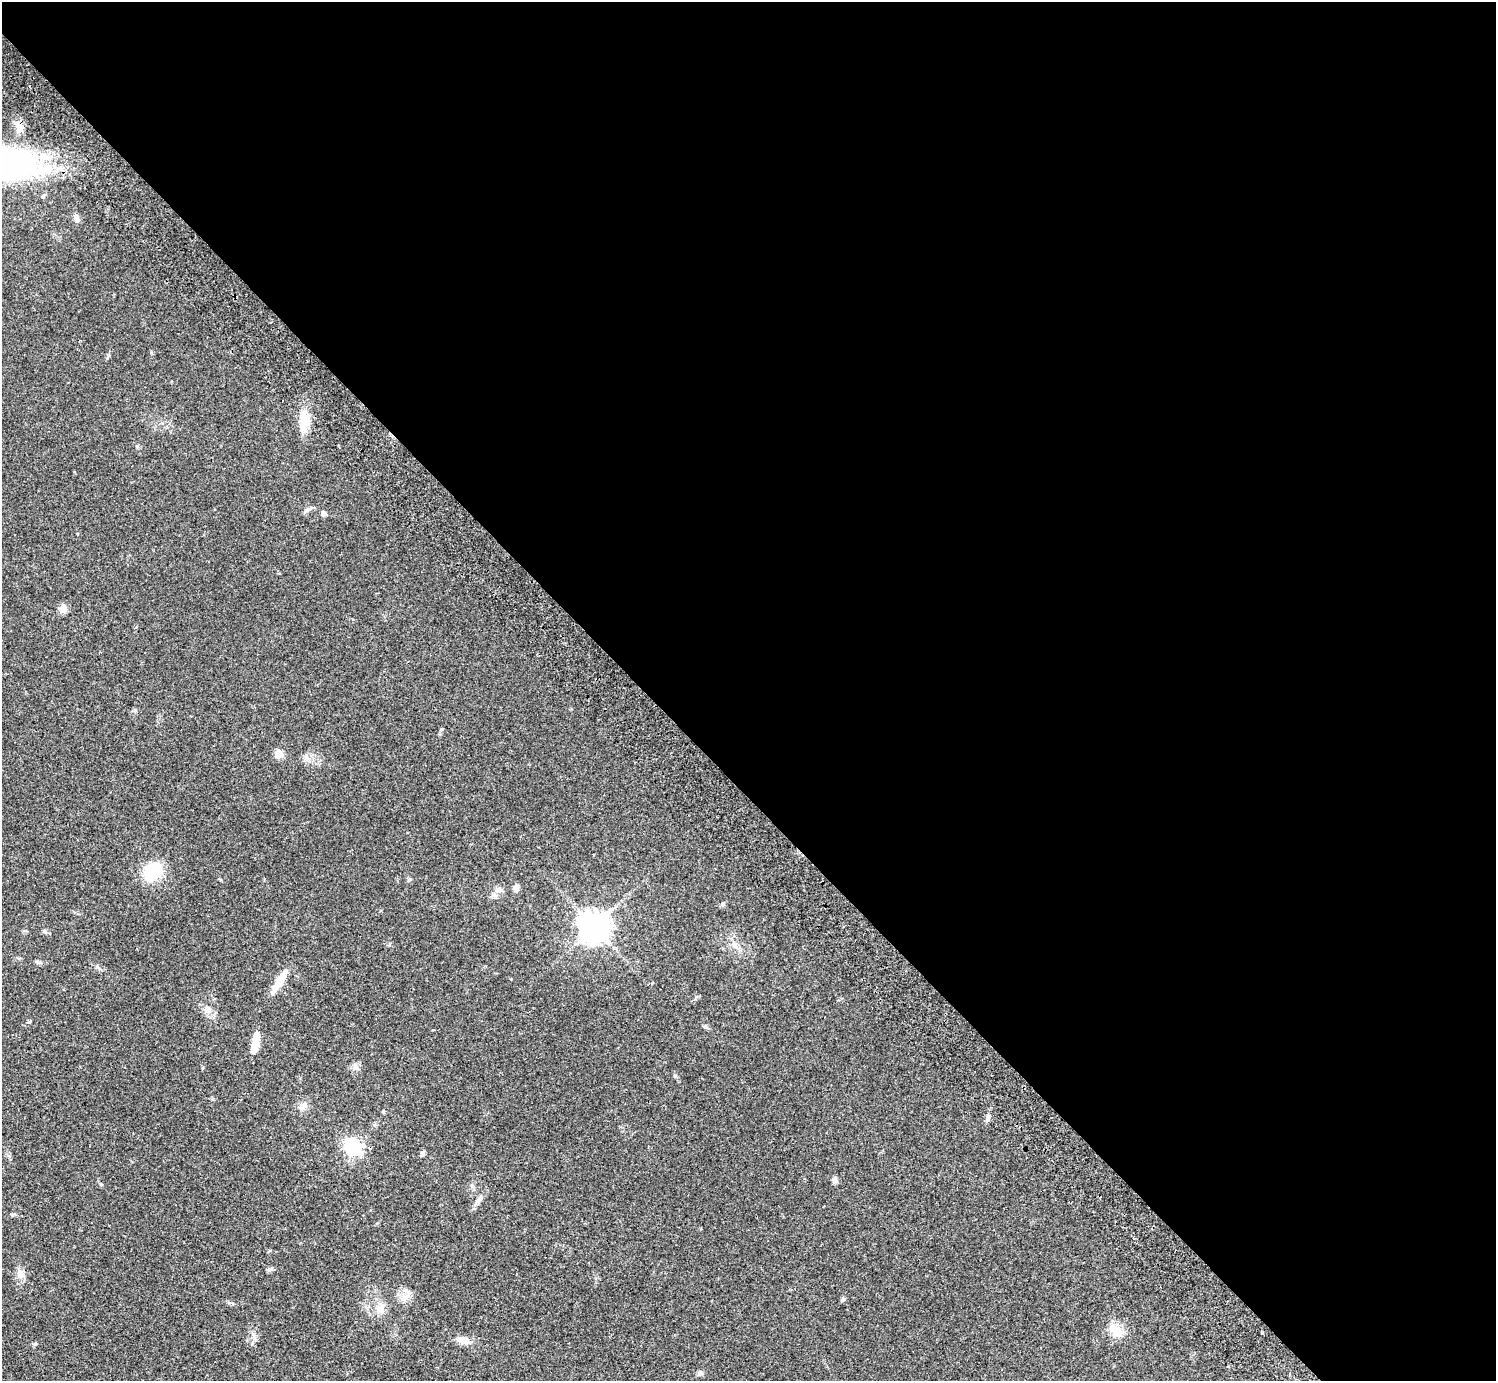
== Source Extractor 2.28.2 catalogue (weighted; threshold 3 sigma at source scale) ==
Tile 8 of 4 x 4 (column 4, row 2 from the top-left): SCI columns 4532-6025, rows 3103-4481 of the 6070 x 6064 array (HDU 1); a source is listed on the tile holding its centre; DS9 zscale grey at full resolution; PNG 1498 x 1383 px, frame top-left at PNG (2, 2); no overlay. Shown black and unused: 57% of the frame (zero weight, under 2 of 3 exposures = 3% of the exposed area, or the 3 px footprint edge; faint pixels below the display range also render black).
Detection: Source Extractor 2.28.2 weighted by HDU 2 'WHT'; one run over the whole footprint, this tile lists its part. Background 0.061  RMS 0.0072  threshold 0.0325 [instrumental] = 3 sigma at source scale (4.5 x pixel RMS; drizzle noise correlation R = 1.50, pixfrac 1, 0.05/0.05 arcsec/px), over >= 5 px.
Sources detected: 36; all 36 listed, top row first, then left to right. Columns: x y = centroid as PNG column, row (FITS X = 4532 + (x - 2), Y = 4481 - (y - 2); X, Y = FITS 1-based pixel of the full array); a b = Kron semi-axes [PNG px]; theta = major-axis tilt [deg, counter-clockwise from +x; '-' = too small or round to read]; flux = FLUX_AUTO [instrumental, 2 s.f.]
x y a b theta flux
19 126 15 8 -73 7
45 170 23 12 16 17
76 218 12 6 -65 2.3
304 420 22 11 -83 15
307 510 9 5 38 1.9
324 513 6 6 - 2
62 609 10 9 - 4
279 754 5 5 - 15
152 872 23 18 40 26
516 888 9 8 - 2.5
499 889 10 7 9 3.1
723 904 6 5 - 1.1
594 927 9 9 - 1000
735 946 10 5 -63 2.8
97 967 6 4 -19 1.1
280 981 36 7 59 11
207 1009 10 9 - 4.4
255 1042 26 8 79 8.7
355 1067 10 7 -71 2.9
302 1106 9 8 - 4.3
988 1117 9 5 78 2.2
353 1147 7 7 - 220
422 1154 5 5 - 2.3
835 1180 8 6 -82 2.2
101 1184 6 3 -71 0.79
479 1200 15 5 49 3
270 1269 8 5 2 1.7
20 1274 12 9 -68 5
404 1297 14 7 31 4.4
842 1300 7 4 41 1.1
381 1309 15 9 74 5.7
1116 1330 23 13 -39 10
1262 1333 3 3 - 1.3
463 1340 18 8 -17 6
35 1344 7 3 8 0.93
700 1373 8 5 0 1.7
Overlapping masked pixels (flux is a lower limit): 1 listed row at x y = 19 126
Unlisted compact peaks at least as high as the median listed source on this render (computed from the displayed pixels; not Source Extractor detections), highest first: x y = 675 1076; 29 1022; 705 1027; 44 931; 108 355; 213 1099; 229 1303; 221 880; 383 1111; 410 879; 151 352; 135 710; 696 997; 37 961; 253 1334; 389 945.